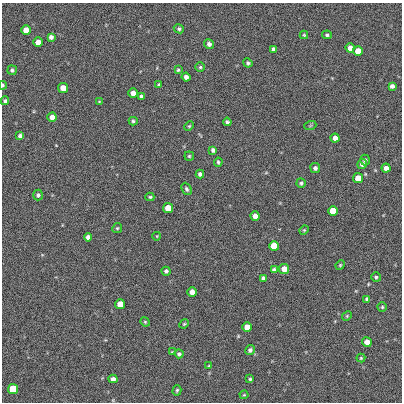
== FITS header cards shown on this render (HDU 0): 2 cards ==
NAXIS1  =                  400 /
NAXIS2  =                  400 /

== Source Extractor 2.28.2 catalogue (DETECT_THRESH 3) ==
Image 400 x 400 px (HDU 0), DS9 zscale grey, 1 PNG px = 1 image px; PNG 404 x 404 px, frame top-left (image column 1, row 400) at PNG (2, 3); each listed source drawn as its Kron ellipse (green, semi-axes under 4 px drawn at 4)
Background 0.00645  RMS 0.22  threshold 0.669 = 3 sigma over >= 5 px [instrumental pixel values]
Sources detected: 76; all 76 listed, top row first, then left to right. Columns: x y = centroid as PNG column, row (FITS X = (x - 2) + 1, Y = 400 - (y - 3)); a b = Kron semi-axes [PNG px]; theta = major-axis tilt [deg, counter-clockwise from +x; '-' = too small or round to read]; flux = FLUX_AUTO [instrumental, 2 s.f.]
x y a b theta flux
179 29 5 4 - 26
26 30 5 5 - 160
304 35 4 4 - 18
327 35 5 3 - 23
51 37 4 4 - 46
38 42 5 5 - 120
209 44 5 4 - 51
350 48 5 4 - 77
273 49 4 4 - 30
358 51 5 5 - 150
248 63 5 4 - 25
200 67 4 4 - 20
12 70 4 4 - 25
178 70 4 4 - 19
186 77 4 4 - 59
3 85 4 3 - 22
159 85 4 3 - 26
392 86 4 4 - 42
63 88 5 5 - 180
133 93 5 4 - 97
141 96 3 3 - 23
5 101 4 4 - 27
99 102 3 3 - 13
52 117 4 4 - 75
133 121 4 4 - 22
227 122 4 4 - 30
189 126 5 4 - 17
310 126 6 3 19 16
20 136 4 4 - 47
335 138 4 4 - 64
213 150 4 4 - 39
189 156 4 4 - 18
365 160 5 5 - 28
218 162 4 3 - 22
362 164 5 4 - 51
315 168 5 5 - 38
386 168 4 4 - 73
200 174 4 4 - 43
358 178 5 5 - 200
301 183 4 4 - 25
187 189 6 5 - 27
38 195 5 4 - 28
150 197 4 4 - 20
168 208 5 5 - 270
333 211 5 5 - 370
255 216 4 4 - 81
117 228 5 4 - 19
304 230 5 4 - 15
157 236 4 3 - 12
88 237 4 4 - 62
274 246 5 5 - 450
340 265 5 4 - 17
284 269 5 5 - 140
274 270 4 4 - 44
166 271 4 4 - 33
376 277 5 5 - 21
263 278 4 4 - 31
192 292 5 5 - 98
367 299 4 4 - 30
120 304 5 5 - 180
382 307 4 4 - 18
347 316 5 4 - 17
145 322 5 4 - 16
184 324 5 4 - 17
247 327 5 5 - 150
367 342 5 4 - 110
250 350 5 4 - 33
172 352 4 3 - 13
179 354 4 4 - 25
361 358 4 4 - 17
209 366 4 4 - 17
113 379 4 4 - 56
250 379 4 4 - 21
13 389 5 5 - 740
177 390 5 4 - 21
244 395 4 4 - 14
At the frame edge (FLAGS 8, measured only in part): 1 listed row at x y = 3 85